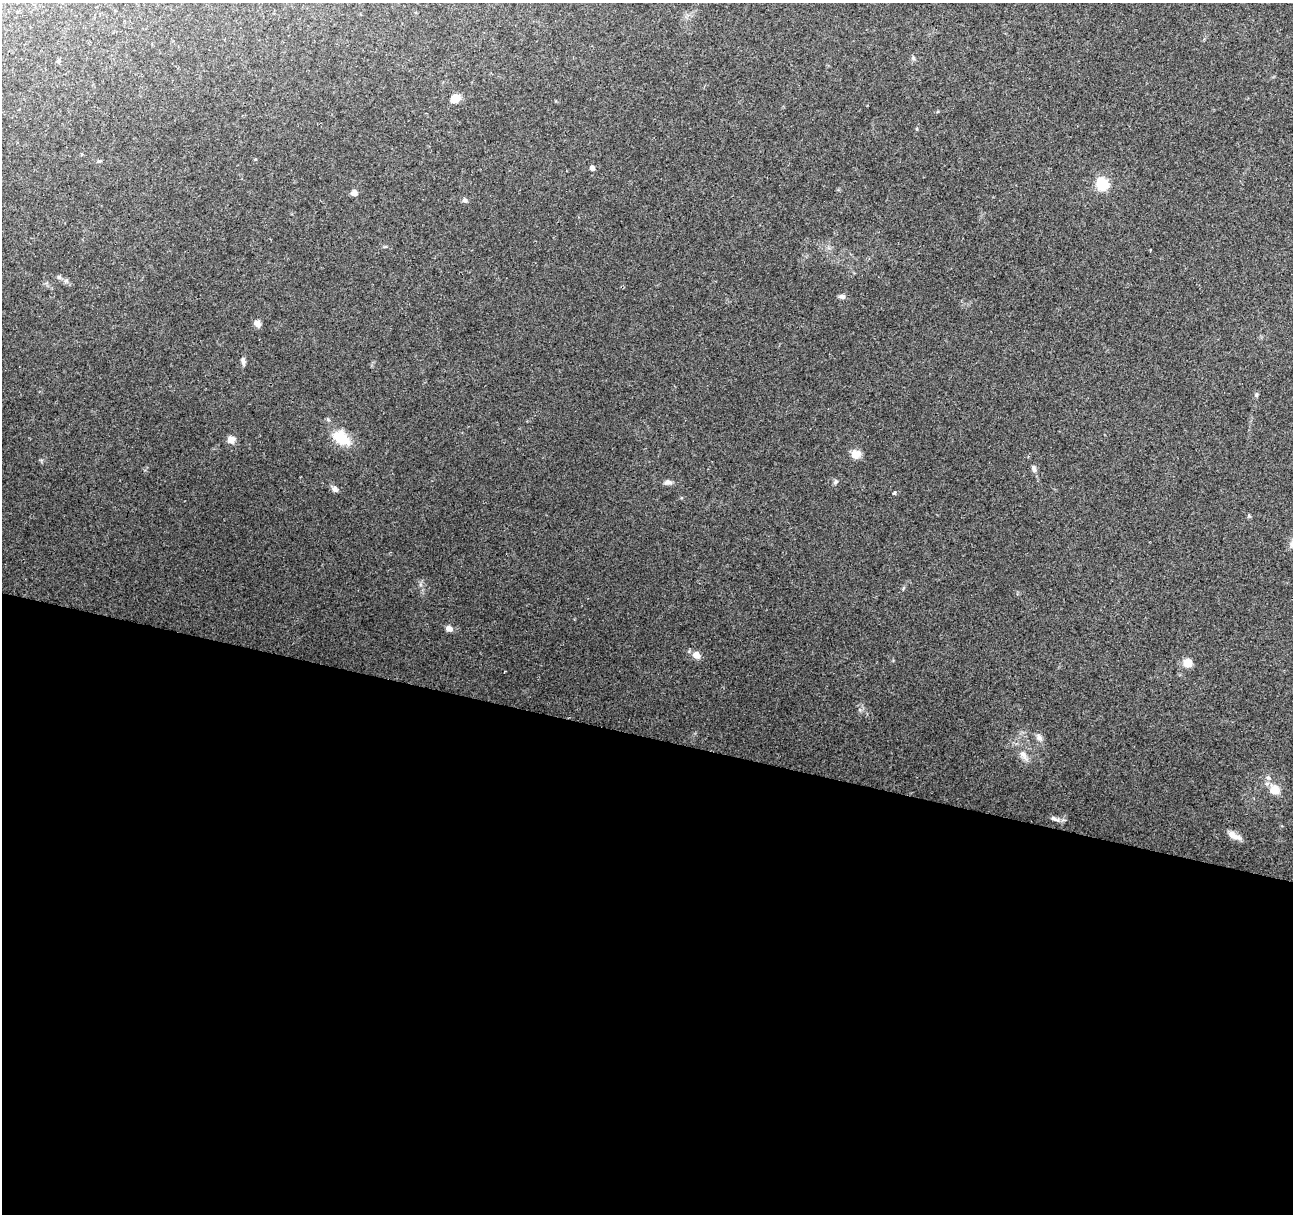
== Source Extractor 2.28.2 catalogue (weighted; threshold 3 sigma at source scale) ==
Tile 14 of 4 x 4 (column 2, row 4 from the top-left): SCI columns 1292-2582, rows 221-1432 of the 5170 x 5350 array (HDU 1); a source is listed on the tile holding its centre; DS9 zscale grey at full resolution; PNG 1295 x 1216 px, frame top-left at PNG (2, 3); no overlay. Shown black and unused: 39% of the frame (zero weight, under 2 of 3 exposures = <1% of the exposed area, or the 3 px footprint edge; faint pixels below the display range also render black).
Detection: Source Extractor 2.28.2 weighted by HDU 2 'WHT'; one run over the whole footprint, this tile lists its part. Background 0.0675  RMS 0.0084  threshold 0.0376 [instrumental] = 3 sigma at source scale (4.5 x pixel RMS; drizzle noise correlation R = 1.50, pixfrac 1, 0.0396/0.0396 arcsec/px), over >= 5 px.
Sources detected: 31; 2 inside a brighter listed object's ellipse — not listed separately; the other 29 listed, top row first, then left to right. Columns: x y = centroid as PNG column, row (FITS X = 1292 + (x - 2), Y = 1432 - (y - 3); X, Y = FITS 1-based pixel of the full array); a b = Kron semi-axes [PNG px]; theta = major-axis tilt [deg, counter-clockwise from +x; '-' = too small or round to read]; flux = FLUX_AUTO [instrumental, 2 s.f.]
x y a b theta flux
58 61 5 5 - 1.3
455 98 9 7 27 10
99 161 6 4 40 1.1
592 168 5 5 - 3.3
1102 184 6 6 - 92
354 193 6 5 - 5
465 200 6 5 - 2.5
1151 250 3 2 - 0.82
59 277 7 4 -45 1.6
842 296 8 6 -7 2.4
257 324 8 6 -56 4.8
243 361 10 5 -78 2.7
1256 395 7 5 76 1.4
341 438 22 15 -36 22
231 439 9 8 - 5.7
856 454 12 11 - 7
1034 469 10 6 -78 2.8
668 482 10 7 -7 3.1
835 482 7 6 - 1.7
335 489 9 6 -36 3.2
894 493 3 3 - 2
449 628 8 6 -26 4.2
696 655 8 7 - 6.8
1188 663 11 10 - 7.3
1039 738 11 6 -55 3.3
1023 755 16 8 -59 6.1
1274 789 14 13 - 9.6
1055 819 14 6 -21 3.1
1237 837 13 8 -15 5